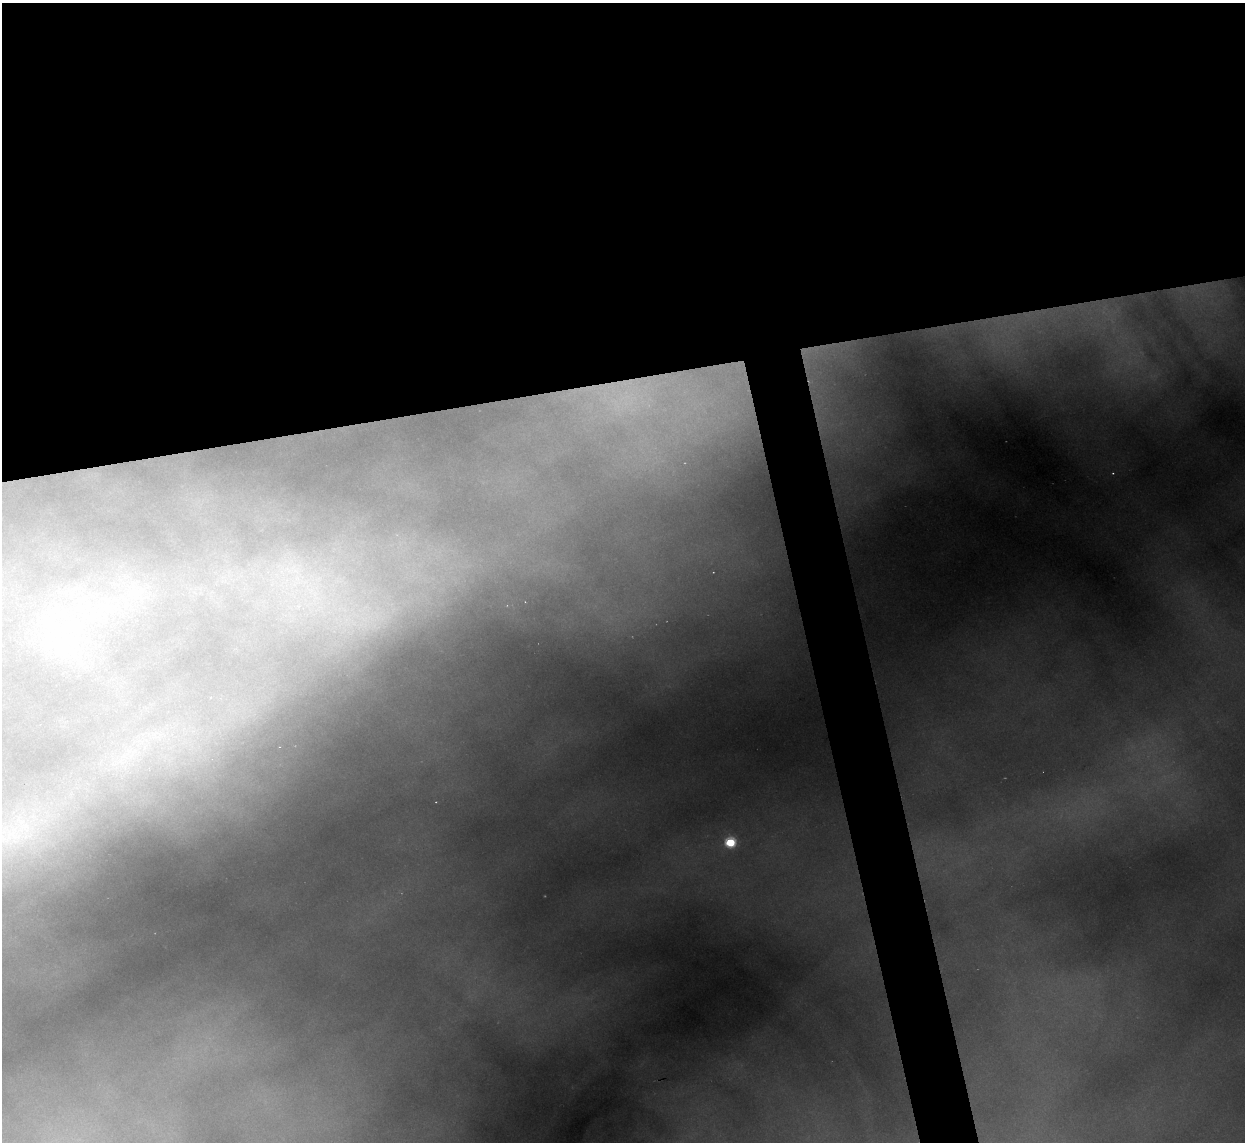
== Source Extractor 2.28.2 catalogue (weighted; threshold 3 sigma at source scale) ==
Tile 2 of 4 x 4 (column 2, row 1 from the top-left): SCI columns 1244-2486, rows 3673-4812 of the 4971 x 4945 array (HDU 1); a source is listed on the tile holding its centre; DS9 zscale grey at full resolution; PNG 1247 x 1144 px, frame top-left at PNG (2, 3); no overlay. Shown black and unused: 36% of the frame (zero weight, under 2 of 3 exposures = <1% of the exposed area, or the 3 px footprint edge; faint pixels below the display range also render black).
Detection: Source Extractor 2.28.2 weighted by HDU 2 'WHT'; one run over the whole footprint, this tile lists its part. Background 2.33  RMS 0.037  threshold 0.166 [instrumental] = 3 sigma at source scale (4.5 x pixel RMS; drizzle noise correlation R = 1.50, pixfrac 1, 0.05/0.05 arcsec/px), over >= 5 px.
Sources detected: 9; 1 too faint to see at this stretch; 1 inside a brighter object's white glare — not listed; the other 7 listed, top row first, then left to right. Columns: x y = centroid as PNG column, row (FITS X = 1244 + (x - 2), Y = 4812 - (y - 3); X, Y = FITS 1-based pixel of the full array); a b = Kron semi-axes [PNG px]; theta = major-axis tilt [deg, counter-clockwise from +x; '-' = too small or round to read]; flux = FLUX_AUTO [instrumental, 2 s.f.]
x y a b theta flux
1018 320 137 38 11 1500
1113 473 4 3 - 4.4
295 570 32 20 -29 240
46 621 10 5 -8 19
62 648 15 7 55 45
16 837 17 4 -2 31
730 842 6 6 - 440
Overlapping masked pixels (flux is a lower limit): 1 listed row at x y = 1018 320